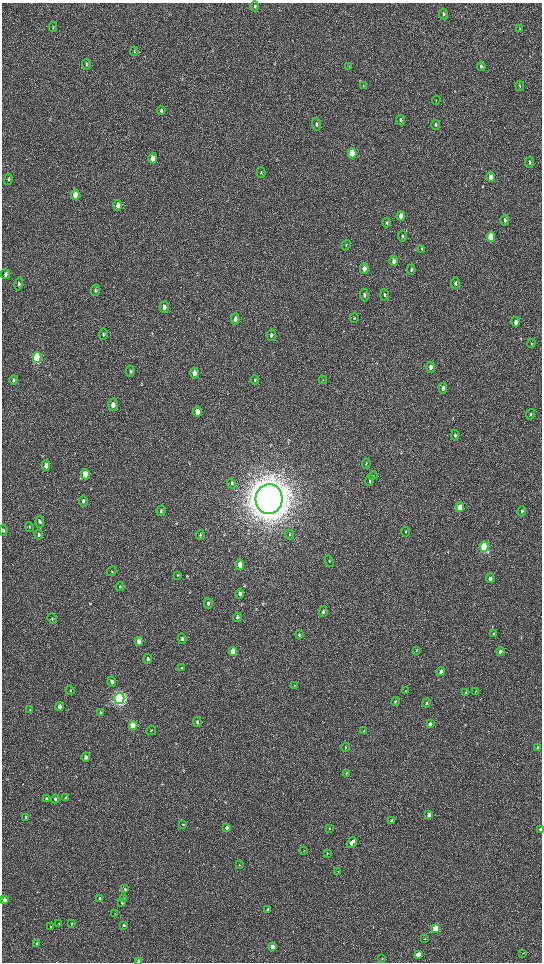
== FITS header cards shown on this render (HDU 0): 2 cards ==
NAXIS1  =                 1080 / length of data axis 1
NAXIS2  =                 1920 / length of data axis 2

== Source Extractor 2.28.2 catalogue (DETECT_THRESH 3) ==
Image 1080 x 1920 px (HDU 0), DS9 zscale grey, zoomed out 1/2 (1 PNG px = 2 x 2 image px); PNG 544 x 964 px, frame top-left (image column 1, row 1919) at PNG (2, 3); each listed source drawn as its Kron ellipse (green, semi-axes under 4 px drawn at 4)
Background 517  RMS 35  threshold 105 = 3 sigma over >= 5 px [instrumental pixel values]
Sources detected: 157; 4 cannot appear on this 1/2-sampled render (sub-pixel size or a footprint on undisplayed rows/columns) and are neither listed nor drawn; the other 153 listed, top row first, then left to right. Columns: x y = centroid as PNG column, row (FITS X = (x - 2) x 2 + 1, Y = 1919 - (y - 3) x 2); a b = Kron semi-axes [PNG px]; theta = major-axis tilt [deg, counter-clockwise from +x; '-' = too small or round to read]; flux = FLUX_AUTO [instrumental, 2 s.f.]
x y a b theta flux
255 6 5 4 - 1.5e+04
443 14 5 3 - 1.1e+04
53 27 5 2 - 5.4e+03
519 28 3 3 - 4.4e+03
134 51 5 2 - 5.4e+03
86 64 5 3 - 7.8e+03
349 66 4 2 - 3.7e+03
481 66 4 3 - 1.3e+04
363 86 3 3 - 5.1e+03
520 86 5 3 - 7.9e+03
436 100 4 1 - 3.5e+03
161 110 5 4 - 1.3e+04
401 120 5 3 - 1.3e+04
316 124 6 4 -84 1.3e+04
436 125 5 3 - 1.0e+04
352 153 5 4 - 3.8e+05
153 158 5 4 - 6.2e+04
529 162 6 3 78 9.7e+03
261 173 5 3 - 7.7e+03
490 177 5 3 - 4.5e+04
8 179 5 3 - 7.5e+03
75 195 5 4 - 1.1e+05
118 205 5 4 - 3.8e+04
401 216 4 3 - 7.2e+04
505 220 5 3 - 1.7e+04
387 223 5 3 - 9.9e+03
402 236 5 4 - 9.1e+03
491 237 5 3 - 3.0e+05
346 245 5 2 - 5.5e+03
422 249 4 3 - 4.7e+03
394 261 5 4 - 2.7e+04
364 269 5 4 - 4.2e+04
411 270 5 4 - 1.1e+04
6 274 5 3 - 1.5e+04
455 283 5 3 - 1.2e+04
19 284 6 3 77 1.1e+04
95 290 6 4 78 1.4e+04
364 295 6 4 -84 1.3e+04
384 295 5 4 - 1.0e+04
164 307 6 4 -88 2.8e+04
354 318 5 3 - 6.6e+03
235 319 5 4 - 2.4e+04
516 322 5 3 - 3.0e+04
103 334 6 4 87 1.0e+04
271 335 6 4 85 1.5e+04
531 343 4 3 - 5.2e+03
37 357 5 4 - 9.8e+05
430 367 5 4 - 2.7e+04
130 371 5 3 - 7.9e+03
194 373 5 4 - 3.8e+04
13 380 5 3 - 9.0e+03
255 380 4 3 - 6.8e+03
323 380 4 2 - 3.9e+03
443 388 5 3 - 3.2e+04
113 405 6 4 -90 3.8e+04
197 412 5 4 - 4.8e+04
531 414 5 3 - 9.7e+03
455 435 5 3 - 1.2e+04
366 464 5 2 - 5.2e+03
46 465 5 4 - 3.9e+04
85 474 5 4 - 1.2e+05
373 475 4 2 - 5.4e+03
369 481 5 2 - 6.3e+03
231 484 5 4 - 9.2e+03
269 499 15 13 85 2.4e+07
83 501 5 4 - 1.4e+04
460 507 5 3 - 7.0e+04
161 511 5 3 - 9.2e+03
522 511 5 3 - 1.1e+04
40 522 6 4 -84 1.1e+04
29 527 5 2 - 5.6e+03
3 530 5 4 - 1.1e+04
405 532 4 2 - 3.5e+03
290 534 5 3 - 6.0e+03
38 535 5 4 - 1.2e+04
200 535 5 3 - 8.6e+03
484 547 5 3 - 9.0e+05
329 561 6 3 -68 5.4e+03
240 565 5 4 - 6.4e+04
112 571 6 3 46 6.7e+03
178 575 4 3 - 4.7e+03
490 578 5 3 - 1.9e+04
120 587 4 3 - 6.9e+03
240 594 5 4 - 1.9e+04
208 603 5 4 - 1.1e+04
323 612 5 4 - 1.5e+04
237 617 4 4 - 1.3e+04
52 619 5 3 - 7.0e+03
493 634 3 2 - 7.2e+03
299 635 4 3 - 7.1e+03
182 639 5 4 - 1.4e+04
139 641 4 3 - 9.0e+04
416 651 3 2 - 3.6e+03
500 651 4 3 - 1.9e+04
233 652 4 4 - 1.9e+05
148 659 5 4 - 1.1e+04
182 668 4 3 - 5.4e+03
441 672 4 3 - 2.4e+04
112 682 5 4 - 1.8e+04
294 686 4 3 - 5.3e+03
70 690 4 2 - 4.5e+03
405 691 4 2 - 2.8e+03
475 691 3 2 - 3.3e+03
465 693 4 3 - 7.4e+03
119 698 6 5 - 3.1e+06
395 702 4 4 - 8.1e+03
426 703 5 3 - 1.3e+04
60 706 4 3 - 3.3e+04
30 710 4 2 - 4.7e+03
100 712 3 3 - 5.4e+03
197 722 5 4 - 1.1e+04
430 724 4 3 - 1.7e+04
133 726 4 4 - 4.2e+05
151 731 5 2 - 3.7e+03
364 731 4 2 - 3.4e+03
346 747 4 3 - 5.7e+03
538 748 4 3 - 1.7e+04
86 757 4 4 - 3.5e+04
346 773 3 3 - 5.7e+03
65 798 4 3 - 9.5e+03
46 799 4 3 - 1.2e+04
55 799 4 3 - 1.9e+04
429 815 4 3 - 3.0e+04
26 817 4 3 - 7.3e+03
391 821 4 3 - 1.0e+04
183 825 3 3 - 5.2e+03
227 828 3 3 - 2.7e+04
329 828 4 3 - 6.4e+03
540 829 4 3 - 1.6e+04
352 843 6 3 50 6.1e+04
304 851 3 2 - 3.2e+03
327 853 3 3 - 4.4e+03
239 865 3 3 - 4.6e+03
338 872 3 2 - 3.7e+03
125 889 3 3 - 8.7e+03
100 898 3 3 - 1.6e+04
123 898 4 3 - 8.3e+03
5 900 3 3 - 5.9e+04
122 903 3 2 - 7.5e+03
268 910 3 3 - 1.8e+04
115 913 2 2 - 2.1e+03
59 923 3 2 - 2.4e+03
72 924 3 3 - 6.1e+03
124 925 3 3 - 1.3e+04
51 926 2 2 - 5.1e+03
436 928 3 3 - 4.3e+05
425 939 3 3 - 5.1e+03
37 943 4 3 - 8.9e+03
272 947 3 3 - 1.1e+05
523 953 3 2 - 3.4e+03
418 954 3 3 - 1.3e+05
382 959 3 2 - 4.0e+03
138 961 3 2 - 2.1e+04
At the frame edge (FLAGS 8, measured only in part): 3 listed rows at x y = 3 530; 540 829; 138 961
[4 sub-pixel or undisplayed-footprint detections neither listed nor drawn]